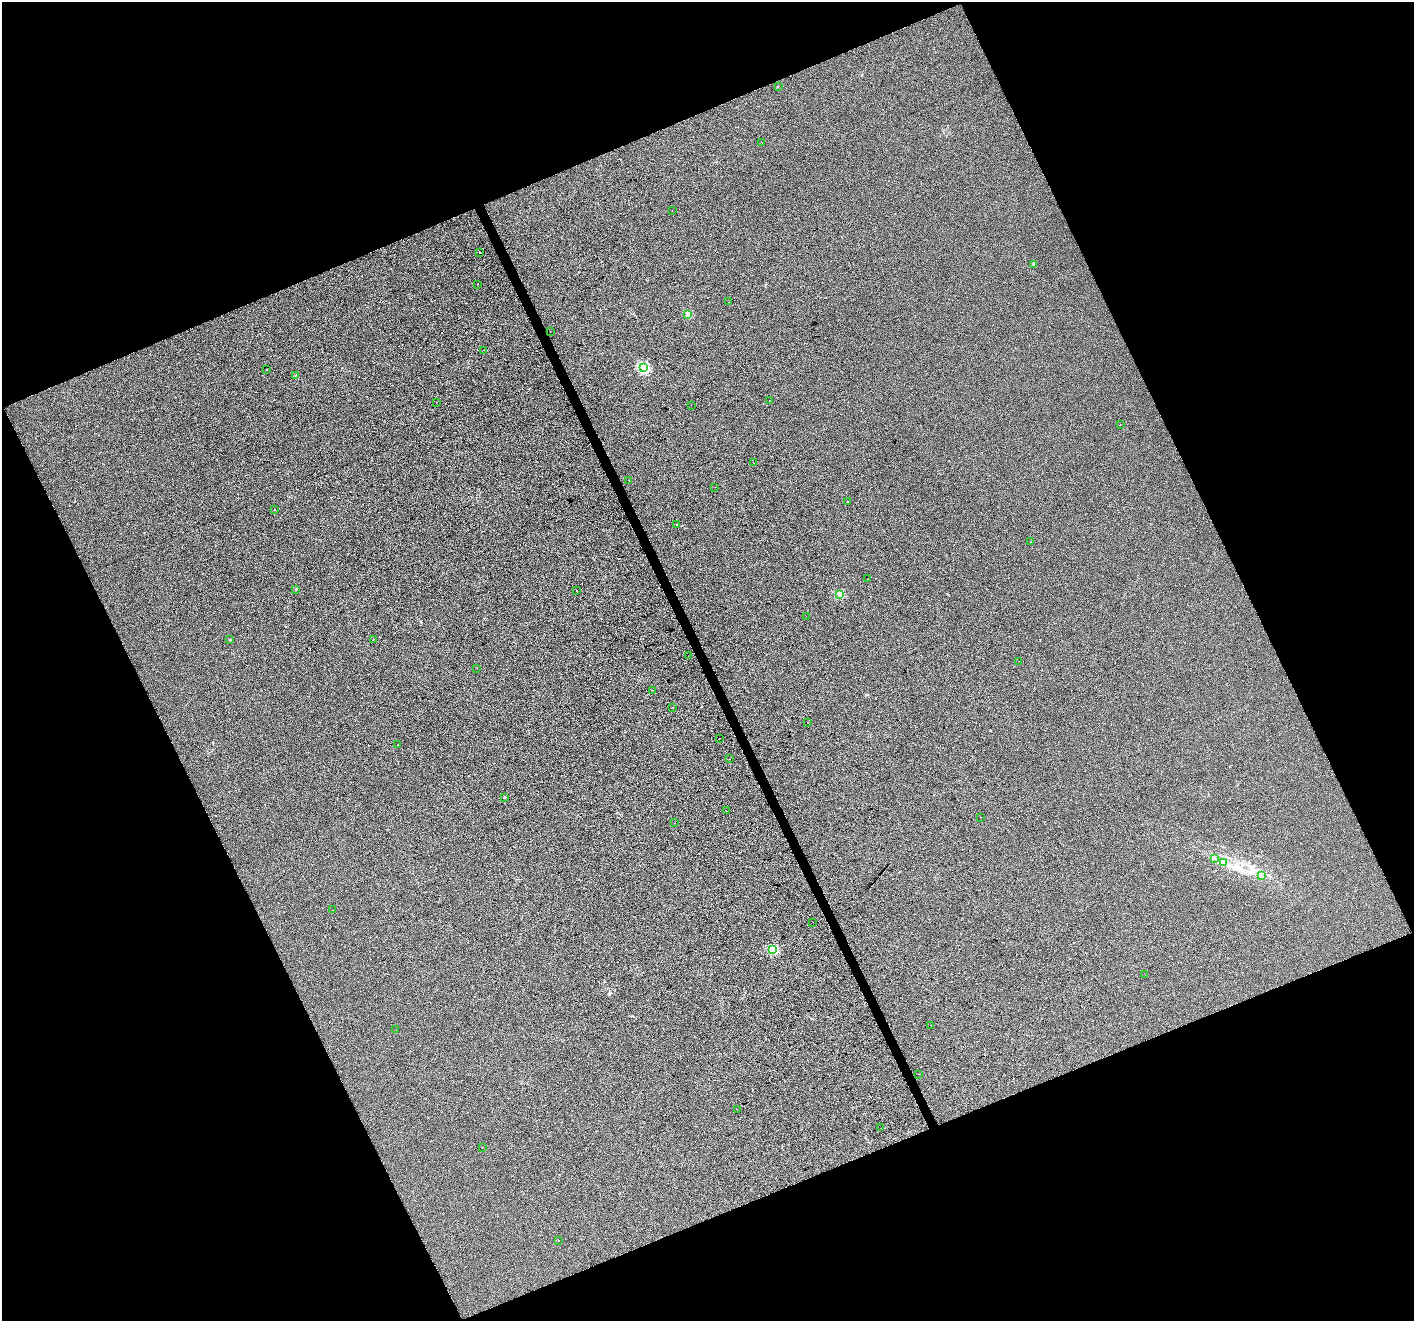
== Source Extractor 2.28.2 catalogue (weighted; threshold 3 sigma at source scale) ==
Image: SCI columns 2-5646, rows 146-5419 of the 5646 x 5506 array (HDU 1 of 3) = the unmasked area's bounding box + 8 px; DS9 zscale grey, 4 x 4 block average (1 PNG px = mean of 4 x 4 image px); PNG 1416 x 1323 px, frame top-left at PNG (2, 2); each listed source drawn as its Kron ellipse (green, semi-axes under 4 px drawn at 4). Shown black and unused: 44% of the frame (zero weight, under 2 of 3 exposures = <1% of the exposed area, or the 3 px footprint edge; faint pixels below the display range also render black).
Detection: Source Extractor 2.28.2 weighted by HDU 2 'WHT'. Background -4.19e-04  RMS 0.0056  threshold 0.025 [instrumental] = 3 sigma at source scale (4.5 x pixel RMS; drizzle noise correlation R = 1.50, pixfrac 1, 0.0396/0.0396 arcsec/px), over >= 5 px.
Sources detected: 71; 13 cosmic-ray / hot-pixel residue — neither listed nor drawn; the other 58 listed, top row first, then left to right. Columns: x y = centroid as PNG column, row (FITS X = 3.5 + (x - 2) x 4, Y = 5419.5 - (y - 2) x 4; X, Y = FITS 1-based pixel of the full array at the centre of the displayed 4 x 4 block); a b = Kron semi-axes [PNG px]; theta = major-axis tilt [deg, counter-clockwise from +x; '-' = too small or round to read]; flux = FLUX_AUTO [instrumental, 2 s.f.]
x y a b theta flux
778 86 2 2 - 0.92
761 142 2 2 - 3.2
672 211 2 2 - 0.43
479 252 2 2 - 1.5
1033 264 4 2 - 2.8
478 284 2 2 - 1.8
729 302 2 2 - 0.82
687 314 2 2 - 70
550 332 2 2 - 0.44
483 350 2 2 - 0.72
644 368 2 2 - 220
267 369 2 2 - 0.66
296 375 2 2 - 12
769 400 2 2 - 0.88
437 402 2 2 - 1.7
691 405 2 2 - 0.59
1120 425 2 2 - 0.78
754 463 2 2 - 0.73
629 481 2 2 - 1.1
715 487 2 2 - 3.4
847 502 2 2 - 1.3
274 510 2 2 - 3.7
676 525 2 2 - 2.6
1030 542 2 2 - 0.7
867 579 2 2 - 0.64
296 589 2 2 - 6.6
576 590 2 2 - 1.9
839 595 2 2 - 87
806 616 2 2 - 0.49
373 639 2 2 - 0.99
230 640 2 2 - 4.6
688 656 2 2 - 0.47
1019 661 2 2 - 0.65
477 668 2 2 - 1.6
652 690 2 2 - 1.2
672 707 2 2 - 0.67
807 722 2 2 - 1.2
719 738 2 2 - 9.7
398 745 2 2 - 0.6
729 759 2 2 - 4.5
504 797 2 2 - 7.2
726 811 2 2 - 0.88
980 817 2 2 - 0.43
674 823 2 2 - 0.73
1215 858 2 2 - 4.1
1223 863 3 2 - 2.3
1262 876 2 2 - 2.8
333 910 2 2 - 0.55
813 922 2 2 - 0.8
772 950 2 2 - 150
1145 975 2 2 - 4.1
931 1025 2 2 - 1.1
396 1030 2 2 - 2
918 1074 2 2 - 0.58
737 1109 2 2 - 1.2
881 1128 2 2 - 0.41
482 1147 2 2 - 0.36
559 1241 2 2 - 0.97
Diffuse or blended objects may show on this block-average render without a row.